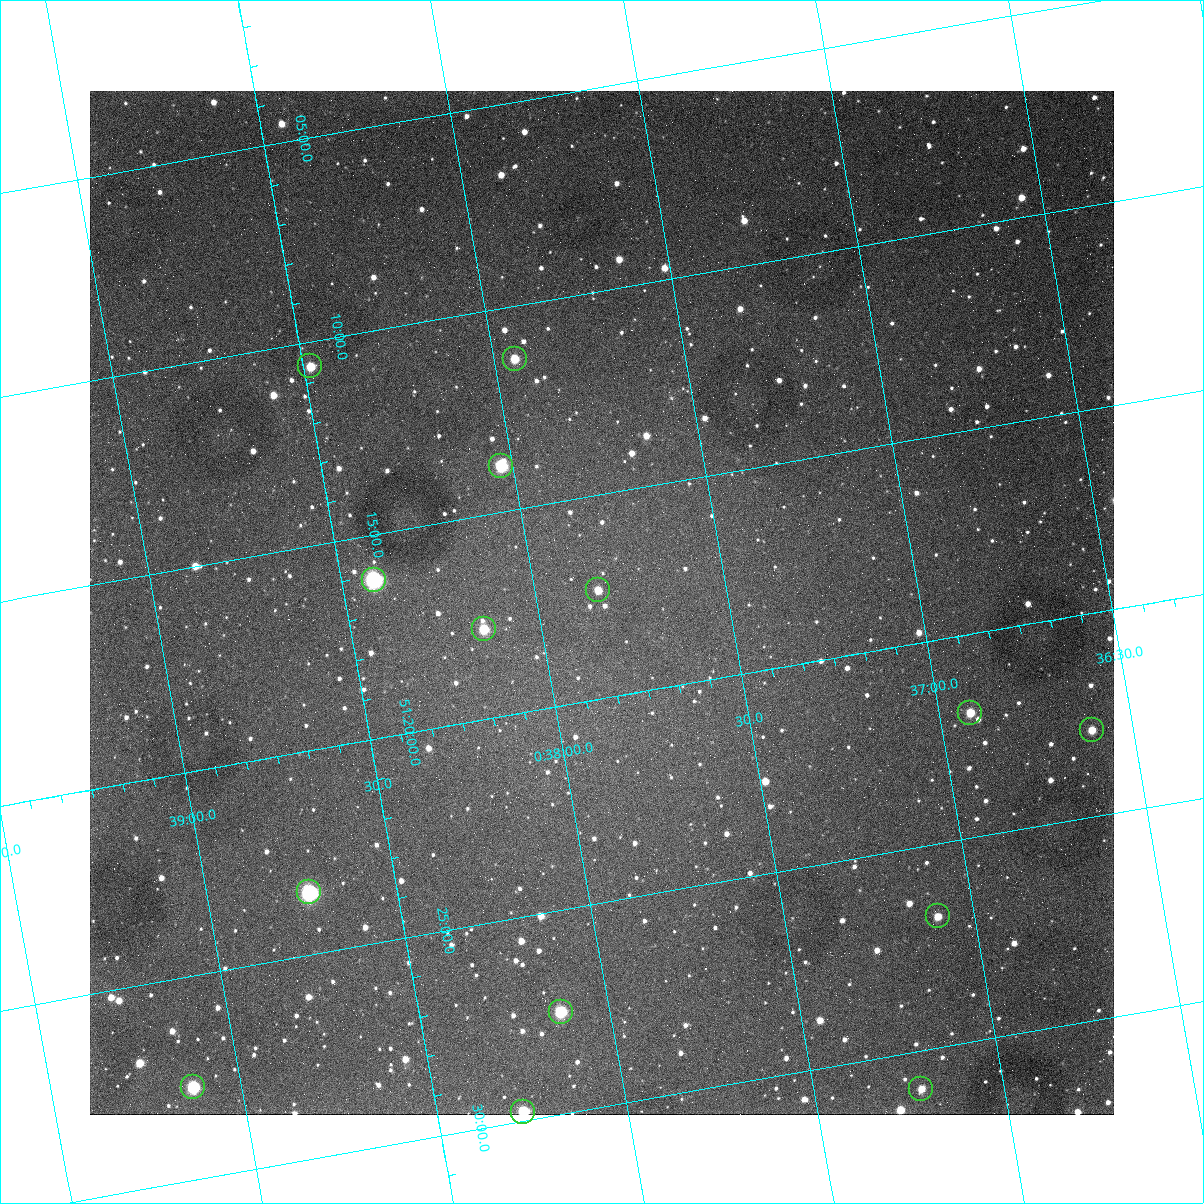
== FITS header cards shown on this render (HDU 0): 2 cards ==
NAXIS1  =                 1024
NAXIS2  =                 1024

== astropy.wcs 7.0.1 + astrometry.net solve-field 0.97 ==
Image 1024 x 1024 px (HDU 0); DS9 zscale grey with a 90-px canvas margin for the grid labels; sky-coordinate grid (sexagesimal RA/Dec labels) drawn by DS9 from the SOLVED WCS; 14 Tycho-2 reference stars matched to detected sources circled (green)
Header WCS: none
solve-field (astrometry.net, Tycho-2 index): SOLVED blind (the file carries no WCS)
Solved WCS: RA---TAN-SIP/DEC--TAN-SIP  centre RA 00:37:50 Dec +51:18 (9.46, +51.29 deg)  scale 1.49 arcsec/px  FOV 25.5' x 25.5'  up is -170 deg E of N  parity flipped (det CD > 0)
(file carries no celestial WCS; the grid is the blind solution)
Tycho-2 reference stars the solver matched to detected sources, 14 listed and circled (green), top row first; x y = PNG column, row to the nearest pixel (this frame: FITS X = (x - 90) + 1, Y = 1024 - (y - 91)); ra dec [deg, ICRS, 3 dp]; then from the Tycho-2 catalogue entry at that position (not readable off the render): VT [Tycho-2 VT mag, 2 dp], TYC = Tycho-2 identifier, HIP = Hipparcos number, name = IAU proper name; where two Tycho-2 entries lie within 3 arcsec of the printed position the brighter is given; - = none
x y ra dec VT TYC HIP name
515 359 9.486 +51.188 10.87 3261-2086-1 - -
310 366 9.620 +51.177 10.71 3261-2090-1 - -
501 466 9.507 +51.231 9.24 3261-2068-1 - -
374 580 9.604 +51.268 7.70 3261-1879-1 3018 -
598 590 9.459 +51.289 11.04 3261-1703-1 - -
484 629 9.538 +51.296 10.24 3261-1493-1 - -
970 713 9.229 +51.365 11.03 3261-2198-1 - -
1092 730 9.152 +51.381 11.06 3261-1519-1 - -
309 892 9.683 +51.391 7.88 3261-1837-1 - -
938 916 9.274 +51.446 10.91 3261-1253-1 - -
561 1012 9.532 +51.458 9.03 3261-1423-1 - -
193 1087 9.782 +51.462 9.45 3261-1155-1 - -
921 1089 9.305 +51.516 11.13 3261-2117-1 - -
523 1112 9.568 +51.496 9.95 3261-2018-1 - -